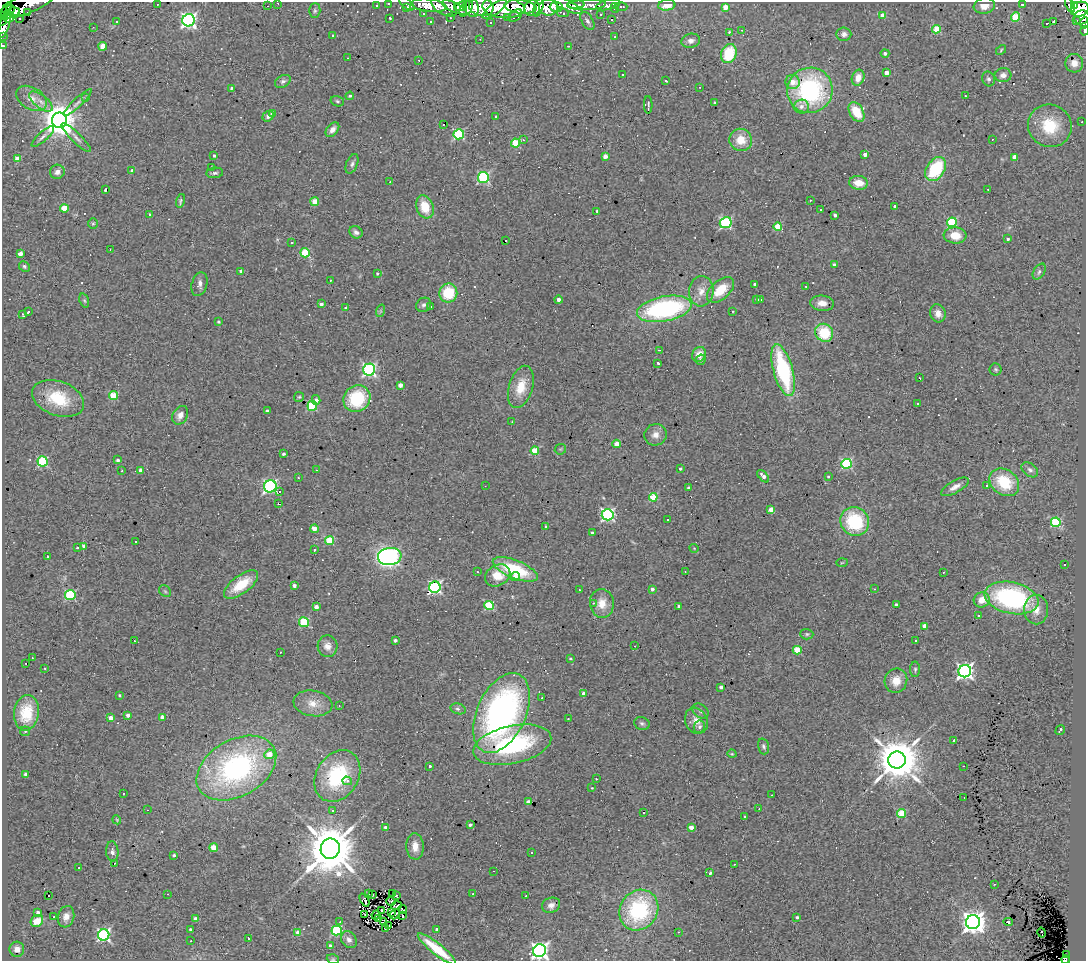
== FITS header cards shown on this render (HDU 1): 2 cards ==
NAXIS1  =                 1084
NAXIS2  =                  959

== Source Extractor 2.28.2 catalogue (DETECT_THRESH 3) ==
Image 1084 x 959 px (HDU 1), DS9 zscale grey, 1 PNG px = 1 image px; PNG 1088 x 963 px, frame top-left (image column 1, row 959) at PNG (2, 2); each listed source drawn as its Kron ellipse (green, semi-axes under 4 px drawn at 4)
Background 3.3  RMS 0.25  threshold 0.761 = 3 sigma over >= 5 px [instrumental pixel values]
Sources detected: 401; all 401 listed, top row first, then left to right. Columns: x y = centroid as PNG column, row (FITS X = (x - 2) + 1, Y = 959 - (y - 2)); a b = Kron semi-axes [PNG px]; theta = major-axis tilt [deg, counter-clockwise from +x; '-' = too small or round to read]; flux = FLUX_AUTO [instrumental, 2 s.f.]
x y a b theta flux
28 3 31 10 23 950
278 3 3 2 - 27
388 3 3 2 - 30
157 4 3 2 - 20
407 4 9 4 -38 94
576 4 8 3 1 530
429 5 18 6 -7 1700
567 5 16 5 -26 640
586 5 19 5 2 390
608 5 12 5 12 450
667 5 8 5 6 210
1023 5 4 3 - 45
1070 5 8 4 -66 190
267 6 3 2 - 43
376 6 3 3 - 32
444 6 14 8 -32 1500
461 6 6 4 17 670
471 6 10 7 -75 1200
481 6 12 9 -18 2400
984 6 11 8 10 150
1075 6 3 3 - 660
407 7 3 2 - 25
454 7 13 4 -24 970
521 7 16 6 -7 1700
538 7 9 4 71 860
549 7 9 8 - 2200
556 7 6 5 - 1600
621 7 6 4 -3 25
725 7 4 4 - 210
466 8 9 5 57 840
503 8 21 10 -6 4500
532 8 8 7 - 1200
615 8 5 3 - 52
11 9 4 3 - 1400
494 9 15 5 35 1100
1080 9 9 7 19 4500
6 10 8 4 64 1200
315 11 7 5 89 36
13 12 7 4 11 1900
28 12 3 2 - 21
563 13 6 2 -13 26
424 14 2 2 - 12
601 14 3 3 - 31
883 15 4 4 - 190
515 16 8 5 38 280
9 17 6 5 - 2800
1015 17 5 4 - 710
1082 17 7 7 - 910
390 18 3 2 - 16
450 18 3 2 - 25
508 18 3 2 - 52
3 19 7 4 77 150
19 19 2 2 - 15
612 19 3 3 - 43
189 20 6 6 - 5300
1076 20 3 3 - 160
117 21 2 2 - 17
431 21 3 2 - 22
587 21 10 5 -59 57
1054 21 3 3 - 240
491 23 2 2 - 14
1047 23 3 2 - 25
1084 23 6 2 82 39
5 24 13 5 75 510
93 27 2 2 - 11
937 29 4 4 - 560
742 30 3 2 - 15
1084 31 5 2 - 77
729 32 3 3 - 22
844 34 7 6 - 74
333 35 4 3 - 18
3 37 2 2 - 51
615 37 4 3 - 15
480 39 2 2 - 8.2
691 41 9 7 11 76
3 46 3 3 - 33
103 46 4 4 - 300
568 46 3 2 - 11
1001 50 6 3 48 20
729 53 10 7 71 540
885 53 4 4 - 53
347 58 3 2 - 11
419 60 3 2 - 26
1074 63 9 9 - 160
886 73 4 4 - 120
623 75 2 2 - 13
1003 75 8 7 - 99
858 78 8 6 70 180
988 79 7 6 - 44
283 81 8 6 30 48
666 81 3 2 - 15
793 82 7 7 - 180
700 87 3 2 - 14
231 88 3 3 - 30
810 90 23 22 - 2600
350 96 4 3 - 24
965 96 3 2 - 56
31 98 17 10 -31 180
86 98 4 4 - 19
337 101 7 5 -17 30
41 102 14 6 -39 120
714 102 3 2 - 18
78 103 19 4 44 66
648 105 9 2 -89 33
801 106 8 7 - 90
857 112 11 7 -60 440
273 114 4 4 - 120
268 116 6 5 - 69
496 116 3 2 - 13
59 120 7 7 - 39000
1082 122 3 2 - 23
443 124 3 2 - 23
1050 126 22 21 - 690
332 130 8 5 51 94
459 134 5 5 - 1600
43 137 14 4 42 71
76 138 20 5 -45 83
992 139 3 2 - 41
523 140 4 4 - 24
741 140 11 11 - 300
515 143 4 4 - 520
865 154 4 3 - 97
214 156 4 3 - 31
605 156 4 3 - 130
1014 157 4 4 - 160
17 158 4 4 - 170
352 164 10 5 68 53
212 168 3 3 - 25
936 169 13 9 56 1100
132 171 4 3 - 53
57 172 7 7 - 86
215 173 8 5 7 44
483 177 5 5 - 2000
390 182 3 3 - 12
859 183 9 7 -6 230
988 189 3 2 - 23
105 190 3 3 - 37
810 200 3 2 - 19
180 201 7 4 76 31
315 202 4 4 - 350
894 206 3 2 - 21
425 207 12 8 -70 410
64 208 4 4 - 360
821 210 2 2 - 14
597 211 4 3 - 33
149 214 3 3 - 20
835 215 3 3 - 38
952 222 5 4 - 1000
93 223 5 5 - 25
726 223 6 5 - 2100
778 227 4 4 - 450
356 232 7 6 - 59
955 235 11 8 -5 330
1008 239 3 3 - 24
506 241 3 2 - 27
292 243 3 3 - 64
110 249 2 2 - 9.6
305 253 5 4 - 720
20 254 4 3 - 140
834 265 4 3 - 56
24 266 5 5 - 29
241 271 3 3 - 55
1039 272 9 5 57 48
377 273 3 2 - 18
330 280 3 2 - 26
199 284 12 7 74 94
754 284 3 3 - 26
806 286 2 2 - 12
721 290 16 9 42 460
701 291 15 12 85 200
448 293 9 9 - 650
558 300 4 4 - 66
757 300 4 3 - 55
761 300 3 2 - 46
84 301 7 4 -69 32
822 303 12 7 -6 150
321 304 4 3 - 41
424 305 8 7 - 52
431 306 3 3 - 14
346 308 3 3 - 69
664 309 28 12 11 3000
380 311 6 4 71 25
733 311 3 2 - 10
28 312 3 2 - 16
938 313 9 7 -70 130
23 315 4 2 - 18
218 322 4 3 - 17
824 333 9 8 - 580
659 350 3 3 - 14
699 354 8 6 58 180
701 360 5 4 - 41
658 363 3 3 - 23
996 369 6 6 - 31
369 370 6 6 - 3500
783 370 27 9 -74 1900
920 378 2 2 - 13
400 385 4 4 - 120
521 387 22 12 74 370
114 396 4 4 - 540
299 397 5 5 - 23
58 398 27 17 -20 770
357 399 14 12 46 930
316 400 5 4 - 57
917 403 3 3 - 49
312 406 5 5 - 1300
267 411 3 3 - 38
180 415 10 7 58 110
512 422 3 3 - 14
655 435 11 10 - 130
617 444 4 4 - 290
560 449 6 5 - 22
535 451 4 4 - 510
283 454 3 3 - 39
118 460 4 3 - 31
43 461 5 5 - 1400
846 464 5 5 - 1600
680 469 3 3 - 27
141 470 4 4 - 130
316 470 2 2 - 8.5
1030 470 9 6 -39 56
122 471 2 2 - 11
763 476 7 4 -47 95
828 476 3 3 - 16
298 478 3 2 - 14
1004 482 16 12 -37 770
270 486 6 6 - 3700
485 486 2 2 - 6.6
987 486 3 3 - 68
955 487 15 6 30 110
688 488 4 3 - 23
279 492 3 3 - 260
653 497 4 4 - 600
278 504 3 2 - 20
771 510 4 4 - 360
608 515 6 5 - 3100
668 520 3 2 - 21
855 521 15 13 -49 1100
1056 522 5 5 - 1300
546 526 4 3 - 15
314 529 4 4 - 170
592 533 4 3 - 23
329 541 4 4 - 760
136 542 3 2 - 20
84 546 4 3 - 110
77 548 3 3 - 17
694 548 4 3 - 12
315 550 3 2 - 13
390 556 12 8 7 5300
47 557 3 3 - 32
842 563 5 3 - 17
1064 564 3 3 - 41
515 569 24 9 -22 960
685 571 3 2 - 17
477 572 4 3 - 18
943 572 3 2 - 21
498 575 13 10 31 340
515 576 5 4 - 120
241 585 20 9 37 530
294 586 3 3 - 73
435 587 5 5 - 3600
652 589 3 3 - 61
874 589 3 2 - 10
579 590 3 2 - 23
165 591 6 5 - 30
70 595 5 5 - 1600
1012 598 27 15 -12 2700
982 600 8 7 - 200
593 603 3 2 - 100
602 603 14 12 -84 240
896 604 3 3 - 31
489 606 5 4 - 940
679 606 4 3 - 45
316 607 4 3 - 120
1036 610 15 12 -89 220
978 615 3 3 - 56
304 622 5 5 - 1100
925 626 4 4 - 150
807 634 6 5 - 31
395 640 3 3 - 36
134 641 3 2 - 55
916 641 3 2 - 21
327 646 11 10 - 130
635 646 3 2 - 13
797 650 4 4 - 480
280 652 3 2 - 19
32 658 2 2 - 12
570 659 3 3 - 24
26 663 2 2 - 16
45 668 2 2 - 12
915 669 7 5 89 34
965 671 6 6 - 5800
896 681 12 11 - 250
721 687 4 3 - 59
584 694 4 3 - 140
119 695 4 3 - 18
542 698 3 2 - 18
313 703 19 12 -9 240
339 706 3 3 - 13
458 709 8 5 -15 49
700 711 9 6 -39 51
26 713 18 12 82 500
501 713 42 24 65 5400
128 715 3 3 - 79
162 717 4 4 - 110
111 718 4 3 - 170
568 719 3 2 - 28
696 721 13 11 -66 170
642 723 8 6 -17 44
699 727 6 5 - 52
1060 730 5 3 - 50
25 731 5 4 - 25
954 740 3 3 - 130
512 745 40 19 12 2100
764 746 8 5 -73 40
269 754 5 5 - 240
732 754 4 3 - 15
897 760 9 8 - 77000
429 766 3 3 - 40
963 766 2 2 - 10
236 768 43 28 30 3700
26 775 4 3 - 39
337 776 27 21 58 1400
596 779 2 2 - 10
347 781 5 4 - 45
592 788 4 3 - 12
123 793 3 3 - 57
772 795 3 2 - 23
964 798 3 2 - 53
529 802 4 3 - 240
759 809 2 2 - 11
147 810 3 3 - 10
333 810 4 4 - 17
644 812 3 3 - 180
901 814 4 4 - 730
745 816 3 3 - 16
117 820 4 3 - 14
470 825 3 3 - 45
691 827 4 3 - 150
385 828 3 3 - 71
415 846 13 8 -86 170
214 848 4 4 - 380
330 849 10 9 - 120000
112 852 10 6 -86 66
531 853 3 3 - 27
174 855 3 3 - 32
114 863 3 2 - 26
734 864 2 2 - 10
79 868 3 2 - 9.2
494 871 2 2 - 11
710 873 4 3 - 41
994 884 3 2 - 12
168 894 3 3 - 14
369 894 3 2 - 20
372 894 3 2 - 17
393 894 3 2 - 12
473 894 3 2 - 43
49 896 2 2 - 22
396 896 3 2 - 12
526 896 3 2 - 51
365 900 7 3 -64 24
391 901 4 4 - 19
396 905 5 3 - 9.9
551 905 9 7 21 91
402 909 4 2 - 6.9
639 910 21 19 54 1700
382 911 3 2 - 28
38 912 3 3 - 64
392 913 3 2 - 14
395 914 6 2 47 15
365 915 3 2 - 14
376 915 5 2 - 27
403 916 3 2 - 24
54 917 3 3 - 110
66 917 11 8 74 150
797 917 3 3 - 36
196 919 4 3 - 220
378 919 4 2 - 8.2
37 921 7 5 38 260
383 921 3 2 - 13
340 922 4 3 - 18
973 922 7 7 - 16000
1008 922 5 3 - 62
389 926 3 2 - 15
191 929 3 3 - 38
385 929 4 2 - 17
437 929 3 3 - 48
337 930 5 5 - 1500
678 932 3 2 - 130
298 933 4 4 - 160
1042 933 5 3 - 39
104 935 6 5 - 3300
248 938 3 2 - 26
349 940 9 7 -54 85
191 941 3 2 - 36
330 946 4 3 - 40
17 949 7 7 - 140
437 949 24 5 -38 680
540 951 6 6 - 7200
1066 954 3 2 - 23
333 959 6 4 -19 22
1065 960 4 2 - 770
At the frame edge (FLAGS 8, measured only in part): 12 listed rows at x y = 28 3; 278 3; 388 3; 407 4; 3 19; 1084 23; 1084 31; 3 37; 3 46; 540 951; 333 959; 1065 960